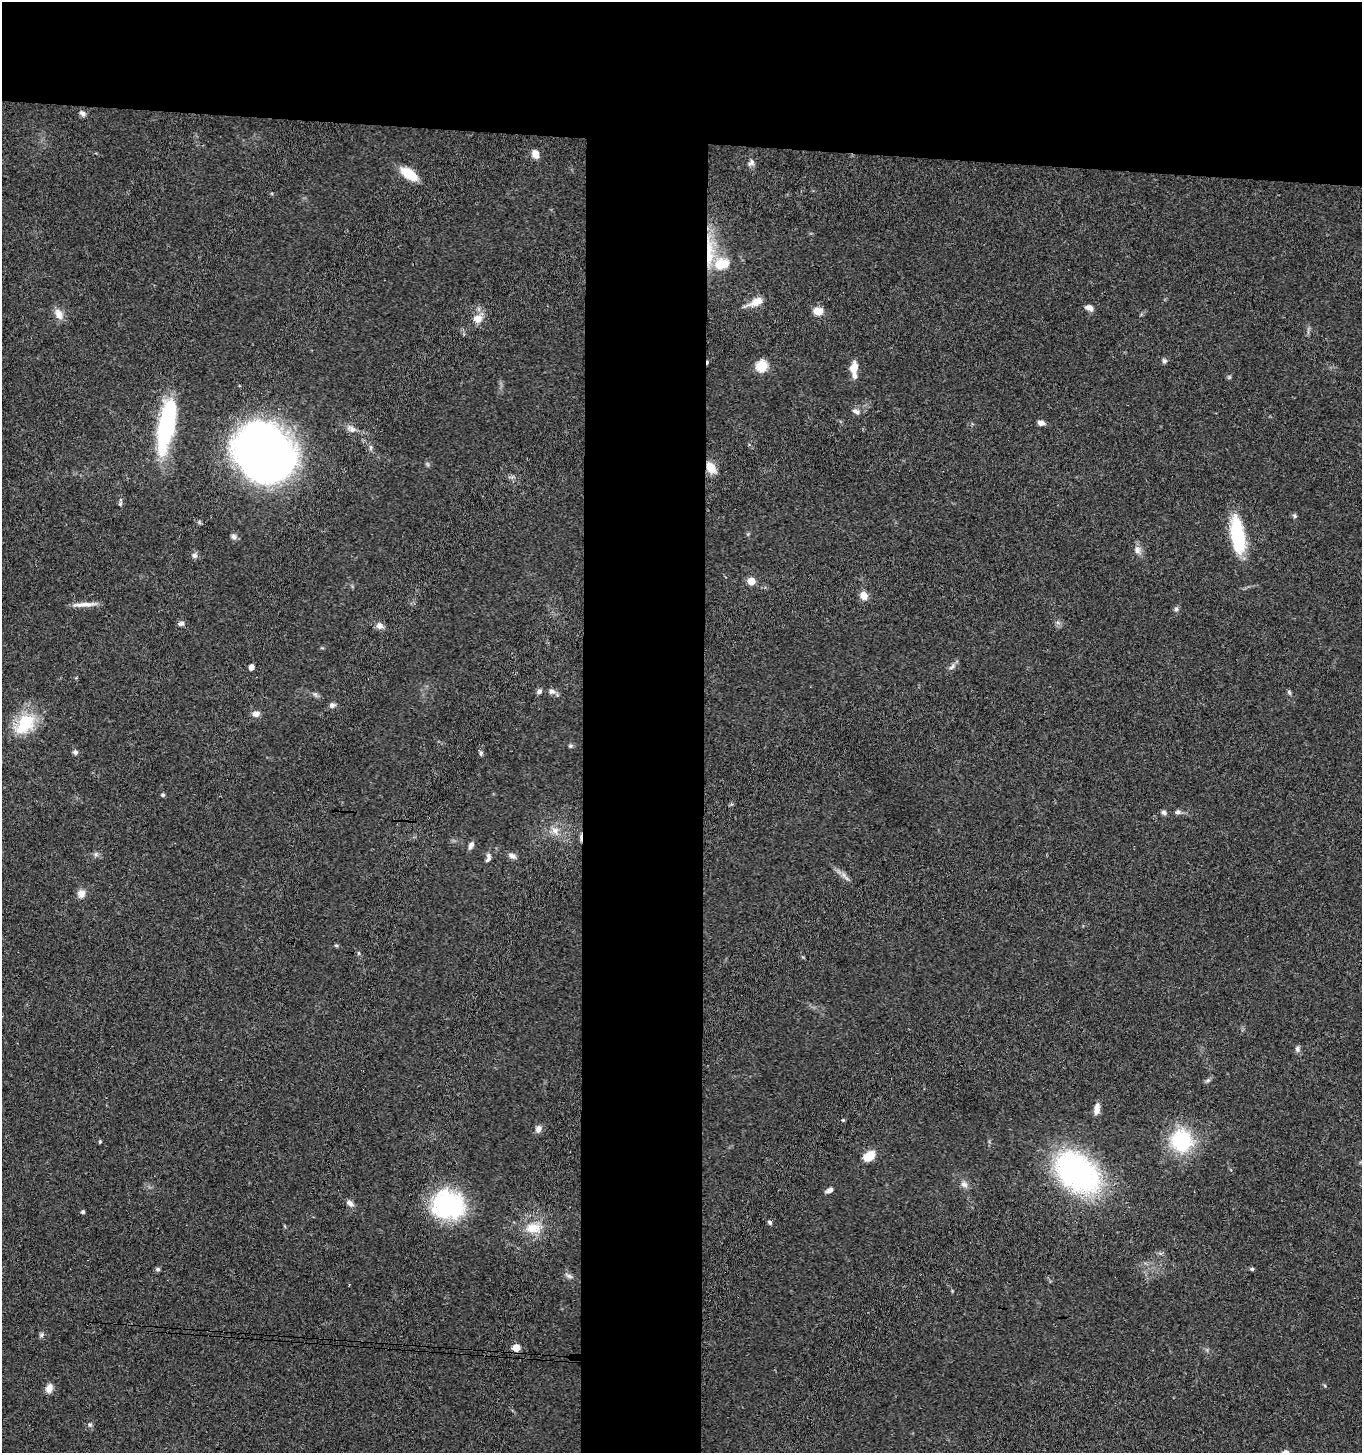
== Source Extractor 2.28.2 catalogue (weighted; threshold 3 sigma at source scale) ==
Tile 2 of 3 x 3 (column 2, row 1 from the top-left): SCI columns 1565-2924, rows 2909-4359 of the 4441 x 4368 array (HDU 1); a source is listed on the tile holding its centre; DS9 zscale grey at full resolution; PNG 1364 x 1455 px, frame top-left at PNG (2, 2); no overlay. Shown black and unused: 18% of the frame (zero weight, under 3 of 4 exposures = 6% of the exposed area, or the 3 px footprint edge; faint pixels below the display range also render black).
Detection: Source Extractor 2.28.2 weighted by HDU 2 'WHT'; one run over the whole footprint, this tile lists its part. Background 0.0675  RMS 0.0053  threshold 0.0238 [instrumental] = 3 sigma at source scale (4.5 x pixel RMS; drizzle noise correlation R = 1.50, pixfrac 1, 0.05/0.05 arcsec/px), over >= 5 px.
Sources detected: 85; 1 too faint to see at this stretch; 1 inside a brighter object's white glare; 2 cosmic-ray / hot-pixel residue — not listed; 1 inside a brighter listed object's ellipse — not listed separately; the other 80 listed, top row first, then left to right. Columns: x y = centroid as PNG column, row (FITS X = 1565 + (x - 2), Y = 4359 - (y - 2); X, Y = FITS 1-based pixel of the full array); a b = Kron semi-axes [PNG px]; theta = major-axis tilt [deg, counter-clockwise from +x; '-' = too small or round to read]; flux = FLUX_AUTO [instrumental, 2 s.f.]
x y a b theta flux
83 113 9 6 -41 1.7
535 154 9 7 -65 4.2
751 163 11 7 37 2
409 174 20 10 -35 12
710 252 48 10 -89 18
721 264 21 14 16 13
755 302 21 8 23 6.5
1089 308 10 6 -25 2.8
818 311 12 9 -7 4.9
59 314 17 10 -66 4.3
478 319 12 11 - 5.3
1164 361 7 6 - 1.2
762 366 6 6 - 38
854 367 14 8 84 6.1
856 411 11 5 -23 1.8
1041 423 8 6 -11 2.4
165 429 54 18 84 53
351 429 15 8 -33 3.1
265 453 46 41 -43 380
711 468 14 9 -55 6.8
120 504 8 5 85 1.1
1294 516 6 5 - 0.99
1238 536 40 14 -81 33
234 537 8 6 -45 1.5
1137 550 10 9 - 3
194 555 8 7 - 1.8
751 581 5 5 - 9.8
864 595 10 9 - 4.3
84 604 31 5 4 4.7
1176 609 6 6 - 1.1
181 623 8 6 21 1.4
380 626 8 8 - 2.8
251 667 6 5 - 2.1
952 667 10 5 45 1.9
539 691 7 6 - 1.5
552 691 9 7 -2 2.1
1289 692 7 4 -46 0.84
332 705 8 6 3 1.7
256 714 8 6 7 3.2
25 724 32 21 47 22
570 746 6 5 - 0.89
75 752 6 5 - 1.6
481 753 6 5 - 0.94
163 795 4 4 - 1
1164 812 7 6 - 1.4
1178 812 7 6 - 1.4
555 830 10 10 - 3.9
471 845 9 6 62 2.2
96 854 6 6 - 1.2
512 856 10 6 -23 2.1
488 858 13 6 79 2
846 878 10 3 -40 1.4
81 894 10 10 - 3.4
336 945 6 3 -19 0.66
359 953 6 4 90 0.59
1297 1049 8 6 -88 1.5
1208 1080 8 5 31 1.1
1097 1109 13 6 81 3.5
843 1120 4 4 - 0.63
538 1129 9 8 - 2.4
1182 1141 15 14 - 52
100 1142 4 3 - 0.58
869 1156 13 9 30 7.9
1077 1173 30 21 -42 180
964 1184 11 8 -41 2.5
829 1190 8 5 29 2.3
350 1203 11 7 -37 2.3
448 1205 34 30 -12 60
83 1212 4 4 - 1.1
770 1222 6 5 - 1
533 1228 21 14 6 10
158 1269 6 5 - 0.93
1252 1269 4 4 - 0.9
569 1276 12 5 -27 1.6
41 1335 7 5 47 1.1
516 1348 5 5 - 10
1325 1386 5 3 - 0.55
49 1388 11 8 68 3.7
90 1424 7 6 - 1.2
1285 1452 9 6 12 2
Overlapping masked pixels (flux is a lower limit): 2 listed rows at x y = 710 252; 711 468
Isophote crosses this tile's border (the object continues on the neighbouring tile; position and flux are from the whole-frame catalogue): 1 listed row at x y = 1285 1452